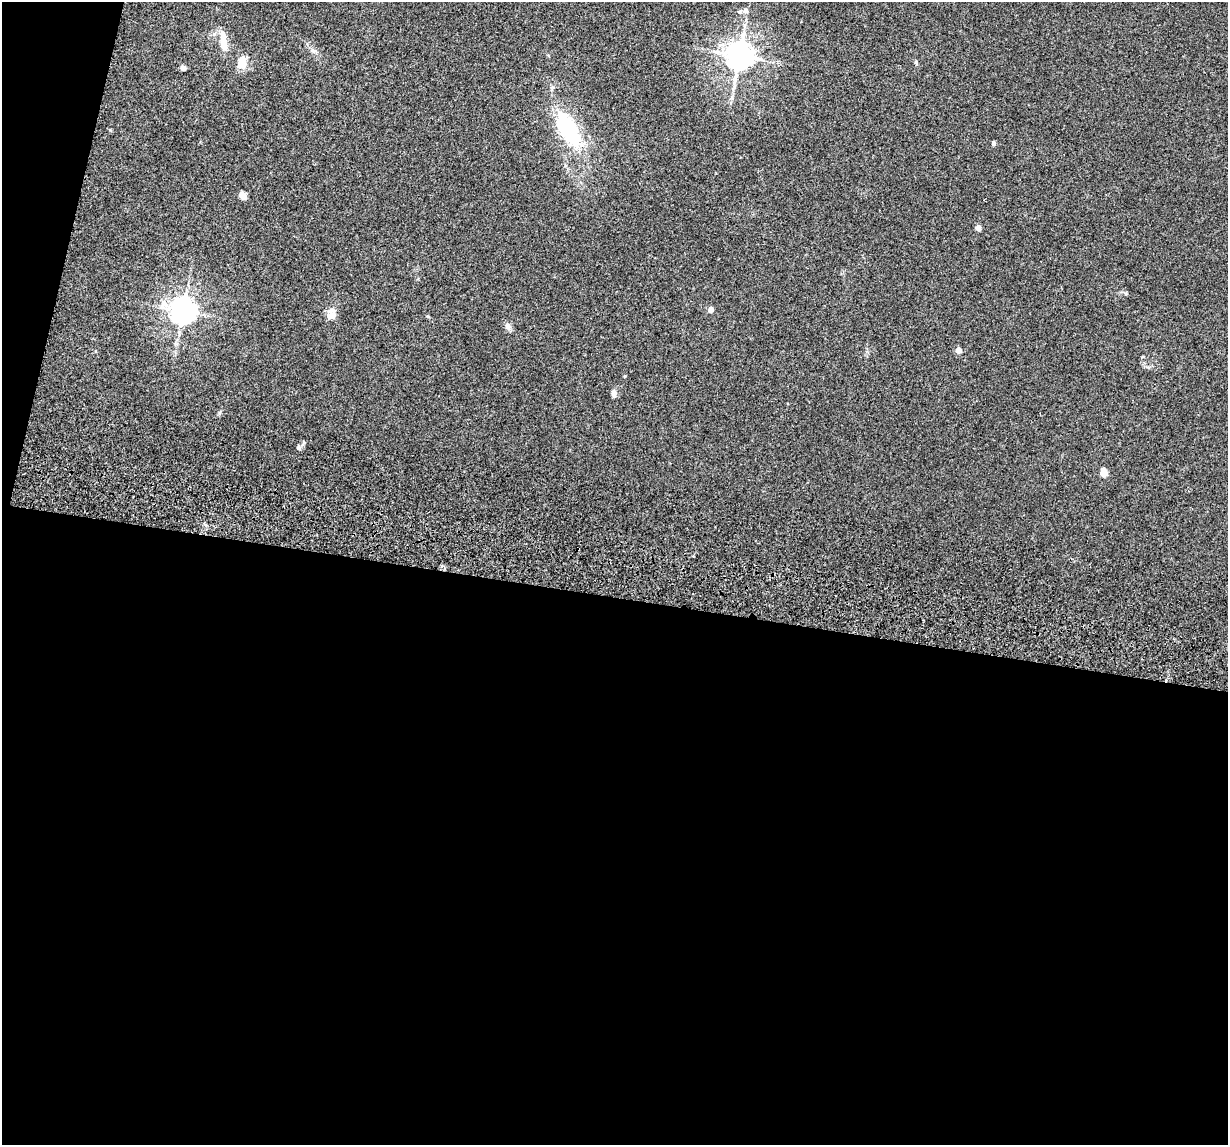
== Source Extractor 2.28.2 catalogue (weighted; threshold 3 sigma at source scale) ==
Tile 13 of 4 x 4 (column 1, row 4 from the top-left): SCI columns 34-1259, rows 237-1379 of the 4974 x 5163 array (HDU 1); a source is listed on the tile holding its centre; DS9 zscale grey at full resolution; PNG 1230 x 1147 px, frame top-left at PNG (2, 2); no overlay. Shown black and unused: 50% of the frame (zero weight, under 3 of 5 exposures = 6% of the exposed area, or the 3 px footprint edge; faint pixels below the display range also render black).
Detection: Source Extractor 2.28.2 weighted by HDU 2 'WHT'; one run over the whole footprint, this tile lists its part. Background 0.0377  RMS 0.0053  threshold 0.0237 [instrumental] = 3 sigma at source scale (4.5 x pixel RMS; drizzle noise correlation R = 1.50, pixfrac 1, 0.05/0.05 arcsec/px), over >= 5 px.
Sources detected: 19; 1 inside a brighter listed object's ellipse — not listed separately; the other 18 listed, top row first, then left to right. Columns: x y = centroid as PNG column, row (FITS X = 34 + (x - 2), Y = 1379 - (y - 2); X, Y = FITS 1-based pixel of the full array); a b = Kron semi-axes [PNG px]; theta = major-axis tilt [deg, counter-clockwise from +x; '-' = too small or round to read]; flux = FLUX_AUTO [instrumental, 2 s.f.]
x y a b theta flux
745 10 7 6 - 1.3
223 41 24 8 -85 7.1
739 56 8 8 - 700
916 62 6 4 72 0.57
242 63 11 8 79 8.5
183 68 5 5 - 2
568 129 60 25 -61 38
993 143 4 4 - 1.4
242 196 7 5 -55 9.1
978 228 4 4 - 4.1
711 310 5 4 - 3.4
183 311 8 8 - 560
331 314 17 10 64 4.2
507 326 9 7 -77 2.1
958 350 5 5 - 4.5
614 393 10 6 88 1.8
299 448 7 6 - 1.2
1104 472 5 5 - 11
Unlisted compact peaks at least as high as the median listed source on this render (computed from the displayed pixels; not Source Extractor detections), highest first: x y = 1126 293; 219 413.